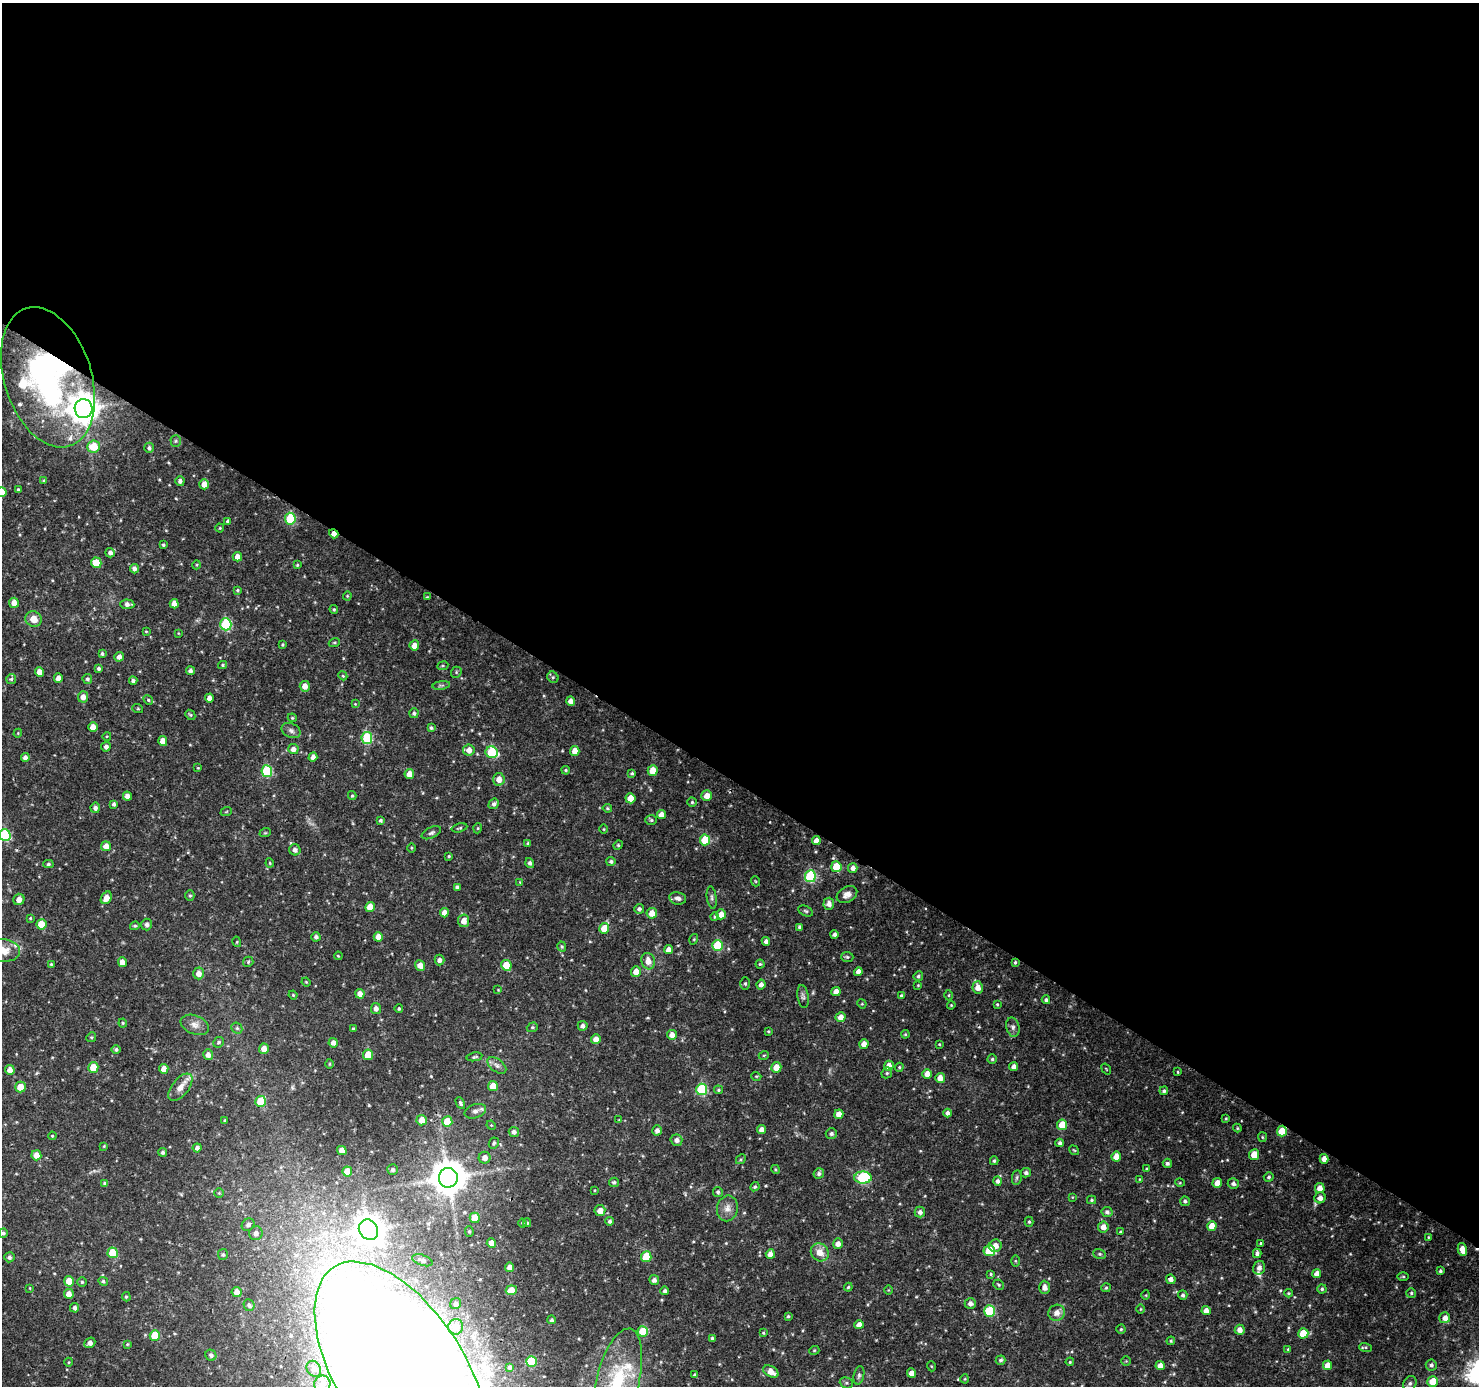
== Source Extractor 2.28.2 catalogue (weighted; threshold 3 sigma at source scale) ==
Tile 3 of 4 x 4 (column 3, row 1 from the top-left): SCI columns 2959-4435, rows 4343-5726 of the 5923 x 5981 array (HDU 1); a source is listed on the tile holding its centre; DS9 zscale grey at full resolution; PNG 1481 x 1388 px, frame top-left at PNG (2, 3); each listed source drawn as its Kron ellipse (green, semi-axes under 4 px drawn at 4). Shown black and unused: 57% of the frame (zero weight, under 3 of 4 exposures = <1% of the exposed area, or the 3 px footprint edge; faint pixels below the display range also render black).
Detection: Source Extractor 2.28.2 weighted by HDU 2 'WHT'; one run over the whole footprint, this tile lists its part. Background 0.0397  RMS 0.0025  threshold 0.0113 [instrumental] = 3 sigma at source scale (4.5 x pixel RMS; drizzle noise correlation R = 1.50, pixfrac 1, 0.0396/0.0396 arcsec/px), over >= 5 px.
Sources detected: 408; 3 inside a brighter object's white glare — neither listed nor drawn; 6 inside a brighter listed object's ellipse — not listed separately; the other 399 listed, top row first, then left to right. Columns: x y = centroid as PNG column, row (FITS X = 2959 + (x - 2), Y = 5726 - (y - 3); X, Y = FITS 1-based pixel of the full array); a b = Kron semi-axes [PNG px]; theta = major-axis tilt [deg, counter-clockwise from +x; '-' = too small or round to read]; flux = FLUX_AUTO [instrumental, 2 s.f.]
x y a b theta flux
48 377 72 43 -72 77
84 409 9 9 - 420
176 441 5 5 - 0.37
94 447 6 6 - 5.2
149 448 5 4 - 0.57
44 481 4 3 - 0.33
180 481 5 4 - 0.78
204 484 5 5 - 2.4
18 489 3 3 - 0.32
2 492 5 4 - 2.4
290 519 6 5 - 13
228 521 4 4 - 0.44
220 528 4 4 - 0.27
334 534 5 3 - 1.8
163 545 3 3 - 0.35
110 553 5 4 - 0.85
237 557 5 4 - 1.7
96 563 5 5 - 5.3
196 565 4 3 - 0.21
297 565 4 4 - 0.3
134 569 5 4 - 0.94
237 590 4 4 - 0.35
347 596 4 4 - 0.27
427 597 4 4 - 0.22
14 603 5 5 - 2.2
127 604 7 4 -4 1
174 604 4 4 - 1.8
334 609 4 3 - 0.32
34 619 8 7 - 2.4
226 624 6 5 - 21
146 631 3 3 - 0.23
178 633 4 2 - 0.17
334 643 5 3 - 0.31
282 645 4 4 - 0.3
414 645 5 5 - 2.2
102 654 4 3 - 0.41
119 657 5 4 - 1.1
223 665 4 4 - 0.28
443 666 5 3 - 0.27
99 669 4 4 - 0.58
190 671 4 4 - 0.75
39 672 5 4 - 1.8
456 672 6 5 - 0.35
343 676 4 3 - 0.28
553 677 6 5 - 0.42
58 678 4 4 - 1.8
11 679 5 5 - 0.43
87 679 5 4 - 0.53
133 681 4 4 - 0.65
441 685 9 4 8 0.5
305 686 5 5 - 1.9
83 697 5 5 - 1.6
209 698 4 4 - 1.6
148 700 5 4 - 0.34
571 701 4 4 - 1.5
355 704 4 4 - 0.19
138 709 5 3 - 0.28
414 713 5 4 - 0.55
190 715 5 4 - 0.34
292 718 4 4 - 0.29
93 727 5 4 - 1.9
431 728 4 4 - 0.4
291 731 10 7 -26 0.89
18 733 4 3 - 0.21
107 736 4 3 - 0.2
367 738 6 5 - 16
163 741 5 4 - 2.2
106 747 5 4 - 0.83
293 749 5 5 - 1.2
469 750 6 5 - 1.7
575 751 5 4 - 2.4
492 752 6 6 - 15
313 757 5 4 - 1.4
25 758 4 4 - 1
198 768 4 3 - 0.21
566 770 4 3 - 0.32
267 771 6 5 - 18
653 771 5 5 - 4.1
632 773 4 4 - 0.36
409 774 5 4 - 2.2
499 779 6 5 - 1.9
127 796 4 4 - 1.4
352 796 4 4 - 0.28
707 796 5 5 - 2
630 798 5 5 - 2.9
692 802 4 4 - 0.38
114 804 4 3 - 0.54
494 804 5 4 - 0.73
95 808 5 4 - 0.95
607 808 5 4 - 0.32
226 812 6 3 20 0.25
661 814 4 4 - 1.8
381 820 4 4 - 0.49
651 820 6 5 - 0.4
459 828 8 3 13 0.35
478 828 5 3 - 0.22
604 829 4 3 - 0.2
265 833 6 3 18 0.28
431 833 10 5 25 0.66
5 835 6 5 - 21
705 840 5 5 - 8
816 841 4 4 - 1.7
528 843 4 3 - 0.46
618 845 5 4 - 0.34
106 846 5 4 - 1.9
411 848 4 3 - 0.23
295 850 6 5 - 1
449 856 3 2 - 0.27
611 861 4 4 - 0.48
270 863 4 4 - 0.29
530 863 5 4 - 0.64
48 864 5 4 - 0.44
836 867 5 5 - 6.6
853 868 5 5 - 1.1
810 876 6 5 - 22
755 881 5 3 - 0.24
520 882 4 4 - 0.22
457 887 4 4 - 0.61
847 895 11 7 30 1.6
190 896 5 4 - 0.39
712 897 11 5 -81 0.6
106 898 7 5 57 2.3
678 898 8 6 -10 1
19 899 6 5 - 1.5
829 904 6 5 - 1.3
370 907 5 5 - 4
639 909 5 5 - 0.55
806 911 8 5 -27 0.44
444 913 4 4 - 1.8
652 913 5 5 - 2.7
721 914 5 5 - 2.3
714 917 4 4 - 0.32
30 918 3 3 - 0.23
464 921 6 5 - 2
41 924 5 5 - 5.4
147 924 6 5 - 0.88
135 926 5 4 - 0.34
800 927 4 3 - 0.6
604 928 5 5 - 3.9
834 934 4 4 - 0.71
316 937 4 4 - 0.73
378 937 5 4 - 2.1
694 939 5 3 - 0.23
766 941 4 4 - 0.97
237 942 5 3 - 0.25
717 945 5 5 - 11
562 946 5 4 - 0.35
3 950 17 11 -5 3.4
669 950 4 4 - 1.6
338 956 4 3 - 0.25
847 957 6 5 - 0.38
439 960 5 5 - 0.88
648 961 8 6 -73 2.1
122 962 5 4 - 2.2
248 962 5 5 - 0.38
1015 962 4 3 - 0.36
51 964 4 3 - 0.26
760 964 4 4 - 0.38
420 965 5 4 - 2
506 965 5 5 - 5
636 972 5 5 - 2.2
858 972 4 4 - 1.4
198 973 6 5 - 1.8
918 976 5 4 - 0.48
306 982 5 3 - 0.2
745 983 6 5 - 0.4
761 985 5 4 - 1
918 985 3 3 - 0.2
978 987 6 5 - 1.9
498 990 3 2 - 0.17
836 992 4 4 - 2
360 994 5 4 - 1.4
293 995 4 4 - 0.27
949 995 5 3 - 0.27
803 996 12 5 -82 0.77
901 996 4 3 - 0.43
1046 1000 4 4 - 0.5
862 1004 5 4 - 0.24
997 1004 4 4 - 0.26
951 1005 4 3 - 0.23
376 1008 5 5 - 1
399 1009 4 4 - 0.42
840 1017 5 5 - 1.9
123 1023 4 4 - 0.28
195 1025 15 9 -21 1.8
583 1026 5 5 - 0.91
532 1027 6 4 20 0.34
1013 1027 10 6 -76 0.87
237 1028 6 5 - 0.47
353 1029 3 3 - 0.31
768 1031 4 3 - 0.25
905 1034 4 3 - 0.27
672 1035 5 5 - 1.7
91 1037 5 4 - 0.35
596 1039 5 5 - 1.7
219 1042 5 5 - 0.5
333 1043 5 4 - 1.2
864 1044 4 4 - 1.7
939 1044 3 3 - 0.22
116 1049 4 4 - 0.51
264 1049 5 5 - 1.9
208 1055 5 5 - 1.2
368 1055 5 5 - 4.6
764 1055 5 3 - 0.21
474 1057 8 4 10 0.45
992 1059 4 4 - 0.41
330 1064 5 3 - 0.24
497 1065 11 6 -38 1
889 1066 5 5 - 1.8
93 1067 5 5 - 3.9
776 1067 5 5 - 2.6
899 1067 4 4 - 0.28
1014 1067 4 4 - 1.2
164 1069 5 4 - 1.9
1106 1069 6 3 -53 0.21
10 1070 5 4 - 1.8
1178 1072 4 2 - 0.21
887 1073 6 5 - 0.37
927 1074 5 4 - 1.9
756 1076 5 3 - 0.23
940 1078 5 5 - 2.1
493 1086 5 5 - 3.5
20 1087 5 5 - 3.2
180 1087 16 8 51 2.2
702 1089 6 5 - 20
718 1090 4 4 - 0.34
1164 1091 4 4 - 0.49
260 1101 5 5 - 6.5
460 1103 6 4 -64 0.53
475 1111 11 7 18 1.1
948 1113 4 4 - 0.89
839 1114 5 4 - 1.8
1226 1118 4 3 - 0.27
225 1120 3 3 - 0.32
422 1120 5 5 - 2.6
619 1120 4 4 - 0.2
447 1122 5 5 - 6.1
491 1125 5 4 - 0.24
1062 1125 5 5 - 5.2
1237 1128 4 4 - 0.26
762 1129 4 4 - 1.3
657 1130 5 5 - 0.92
1282 1131 5 5 - 6
514 1132 5 5 - 0.86
831 1134 5 5 - 0.65
52 1136 4 3 - 0.27
1262 1137 5 4 - 0.28
676 1140 6 5 - 1.1
494 1143 6 5 - 0.5
1060 1143 4 3 - 0.67
104 1146 4 3 - 0.2
197 1148 4 4 - 0.85
342 1150 5 4 - 1.7
1074 1150 5 3 - 0.23
163 1152 4 4 - 0.51
36 1155 5 5 - 2
1254 1155 5 5 - 3.5
1116 1156 5 5 - 2.4
485 1158 6 6 - 1.4
741 1159 5 4 - 0.36
1324 1159 5 4 - 1.6
994 1161 4 4 - 0.41
1167 1163 4 4 - 0.63
393 1169 5 5 - 0.6
775 1169 4 3 - 0.25
1147 1169 4 3 - 0.24
347 1172 5 5 - 3.9
1026 1173 5 4 - 0.68
819 1174 5 5 - 0.66
1017 1177 7 5 83 0.47
1269 1177 5 5 - 0.44
448 1178 10 9 - 620
863 1178 8 6 1 20
1139 1179 4 3 - 0.18
997 1181 5 4 - 0.68
614 1182 5 4 - 0.43
105 1183 4 4 - 0.51
1180 1183 5 3 - 0.23
1217 1183 5 4 - 2
1233 1183 5 5 - 0.75
755 1187 5 4 - 0.37
1320 1188 5 5 - 1.9
594 1190 4 2 - 0.2
718 1192 5 5 - 0.51
219 1193 4 4 - 0.26
1072 1197 3 3 - 0.19
1320 1198 5 5 - 1.4
1092 1200 4 3 - 0.34
1185 1201 5 5 - 0.58
727 1208 13 10 79 1.9
600 1211 5 5 - 2
920 1212 5 5 - 0.98
1107 1212 5 5 - 0.77
475 1218 5 5 - 5.1
610 1221 4 4 - 0.6
1029 1222 5 4 - 0.37
522 1223 4 4 - 0.27
527 1223 4 4 - 0.34
248 1225 7 5 44 0.77
1212 1226 5 4 - 3.1
1103 1227 5 5 - 1.7
368 1230 11 9 -55 360
469 1232 5 4 - 0.35
1120 1232 3 3 - 0.32
3 1233 5 4 - 0.44
256 1233 7 6 - 1.1
1428 1237 3 3 - 0.23
491 1243 5 4 - 2
1261 1243 4 3 - 0.4
838 1244 5 5 - 1.3
995 1246 6 6 - 1.9
1462 1249 7 4 -77 2.3
989 1251 5 5 - 8.8
820 1252 9 8 - 2.7
113 1253 5 5 - 7.3
1257 1253 5 4 - 0.76
770 1254 5 4 - 1.7
1099 1254 6 5 - 0.45
223 1255 5 5 - 0.44
9 1257 5 5 - 0.65
646 1257 5 5 - 6
422 1260 11 5 -19 0.84
1015 1261 6 4 -88 0.27
510 1267 4 4 - 1.6
1259 1268 7 6 - 1.2
1440 1271 4 3 - 0.52
991 1274 4 3 - 0.29
1317 1274 4 4 - 1.8
1403 1277 6 4 0 0.3
1171 1279 5 4 - 1.1
654 1280 5 5 - 0.94
69 1281 5 5 - 4.2
103 1281 5 4 - 0.48
82 1282 4 4 - 0.34
999 1285 5 4 - 0.34
848 1287 4 3 - 0.29
1045 1287 6 5 - 1.3
30 1288 4 2 - 0.18
1106 1288 5 4 - 0.36
1322 1289 4 4 - 0.43
511 1290 5 5 - 3.1
888 1290 5 3 - 0.22
665 1291 4 4 - 0.59
237 1292 5 5 - 1.5
1288 1293 4 4 - 0.28
1411 1293 5 5 - 0.4
69 1294 5 4 - 1.9
1146 1295 5 3 - 0.18
1183 1295 5 4 - 0.53
126 1297 5 4 - 0.32
970 1303 6 5 - 1
456 1304 6 5 - 0.59
249 1305 6 5 - 0.67
75 1308 5 4 - 0.81
1141 1309 5 3 - 0.2
990 1311 5 5 - 16
1206 1311 4 4 - 1.7
1057 1313 8 8 - 1.8
788 1316 4 3 - 0.36
1445 1318 5 5 - 1.6
552 1320 4 4 - 0.42
859 1325 4 4 - 2.1
456 1327 8 7 - 2.4
1121 1329 4 4 - 0.33
1240 1330 5 5 - 1.5
643 1331 5 5 - 7.6
763 1333 3 3 - 0.27
1303 1333 5 5 - 7
155 1335 5 5 - 7.4
712 1338 4 4 - 0.48
1171 1341 4 4 - 0.3
90 1343 6 5 - 1.1
127 1344 3 3 - 0.23
1365 1347 6 4 -17 0.33
1288 1349 4 4 - 0.26
814 1351 5 3 - 0.25
211 1355 6 5 - 0.68
1001 1360 5 4 - 0.48
531 1361 5 5 - 11
1126 1361 4 4 - 0.23
69 1362 4 3 - 0.22
1070 1362 4 3 - 0.24
1328 1365 5 4 - 2.5
1431 1365 5 5 - 0.71
931 1366 5 3 - 0.21
1160 1366 4 4 - 1.8
509 1367 3 3 - 0.56
314 1369 8 7 - 1.2
771 1372 8 5 -32 2.4
401 1373 126 64 -57 1800
912 1373 4 4 - 1.8
695 1375 4 3 - 0.43
859 1375 9 5 77 0.59
965 1379 4 4 - 0.24
618 1381 54 21 76 17
1433 1381 5 5 - 3.9
846 1383 7 5 -19 0.51
1410 1383 8 6 57 0.75
322 1384 8 8 - 1.4
Overlapping masked pixels (flux is a lower limit): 5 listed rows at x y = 48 377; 334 534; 1282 1131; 1462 1249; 401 1373
Isophote crosses this tile's border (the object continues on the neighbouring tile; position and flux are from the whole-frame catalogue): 5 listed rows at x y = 2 492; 5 835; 3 950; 401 1373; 618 1381